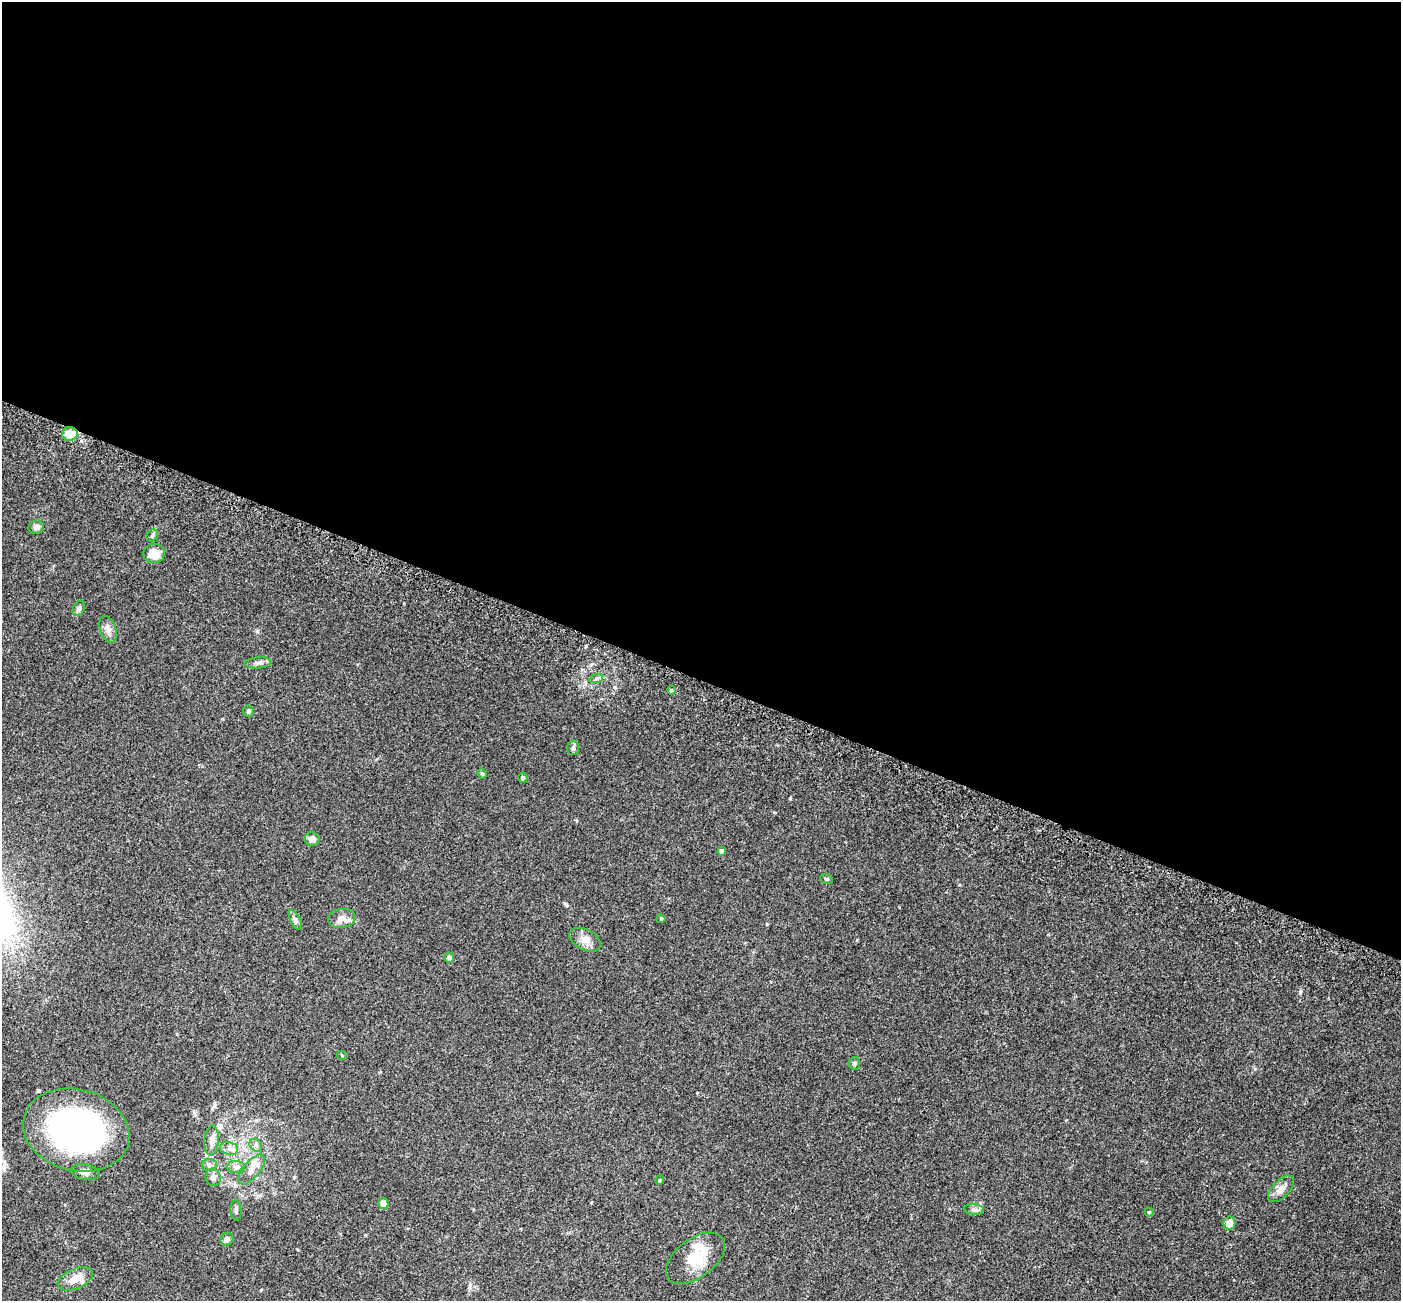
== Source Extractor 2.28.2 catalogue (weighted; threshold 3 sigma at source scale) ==
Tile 3 of 4 x 4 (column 3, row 1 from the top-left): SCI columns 2897-4295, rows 4287-5585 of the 5785 x 5911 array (HDU 1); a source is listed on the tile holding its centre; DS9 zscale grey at full resolution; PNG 1403 x 1303 px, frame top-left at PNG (2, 2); each listed source drawn as its Kron ellipse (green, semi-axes under 4 px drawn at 4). Shown black and unused: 52% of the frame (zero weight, under 3 of 5 exposures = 6% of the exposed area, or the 3 px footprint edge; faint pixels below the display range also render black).
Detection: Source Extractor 2.28.2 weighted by HDU 2 'WHT'; one run over the whole footprint, this tile lists its part. Background 0.0315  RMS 0.0028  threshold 0.0128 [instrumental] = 3 sigma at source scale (4.5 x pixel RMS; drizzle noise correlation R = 1.50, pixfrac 1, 0.0396/0.0396 arcsec/px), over >= 5 px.
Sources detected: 45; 3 inside a brighter listed object's ellipse — not listed separately; the other 42 listed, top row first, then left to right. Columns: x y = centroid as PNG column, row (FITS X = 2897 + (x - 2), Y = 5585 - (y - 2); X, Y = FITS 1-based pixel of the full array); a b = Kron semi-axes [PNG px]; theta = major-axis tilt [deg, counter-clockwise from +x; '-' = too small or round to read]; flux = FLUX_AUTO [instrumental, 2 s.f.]
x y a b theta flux
70 434 8 7 - 3.2
36 527 8 6 17 1.2
152 535 6 5 - 0.46
154 553 11 9 5 3.2
79 608 8 5 66 0.75
108 629 14 8 -71 1.4
258 663 13 5 5 1.1
596 679 7 4 19 0.53
672 690 4 4 - 0.34
248 711 5 5 - 0.45
573 748 7 6 - 0.57
482 774 5 4 - 0.34
523 778 5 4 - 0.6
312 839 7 7 - 1.4
722 851 4 4 - 1
826 879 6 4 -20 0.35
341 918 14 9 11 1.7
661 919 4 4 - 0.25
295 920 11 5 -62 0.73
585 940 17 10 -28 2.3
449 958 5 4 - 0.92
342 1055 5 3 - 0.24
854 1063 6 5 - 0.47
76 1130 54 40 -15 69
212 1140 15 7 85 1.6
256 1145 7 5 -47 0.69
229 1148 9 6 -13 1
209 1165 7 6 - 0.76
236 1167 9 6 1 0.92
252 1169 18 8 50 2.3
85 1172 14 8 -9 1.5
213 1177 9 7 -75 1.2
660 1180 4 4 - 0.27
1281 1189 16 8 46 1.9
383 1204 5 5 - 1.8
974 1209 10 5 -5 0.81
236 1210 10 5 -86 0.65
1149 1212 4 4 - 0.25
1229 1223 6 6 - 2.5
227 1239 7 6 - 0.84
695 1258 34 19 37 7.9
75 1279 19 10 23 2.8
Overlapping masked pixels (flux is a lower limit): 1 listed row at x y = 70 434
Isophote crosses this tile's border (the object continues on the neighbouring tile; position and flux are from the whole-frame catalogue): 1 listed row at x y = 76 1130
Unlisted compact peaks at least as high as the median listed source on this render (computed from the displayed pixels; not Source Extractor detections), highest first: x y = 1300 992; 790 798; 257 631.